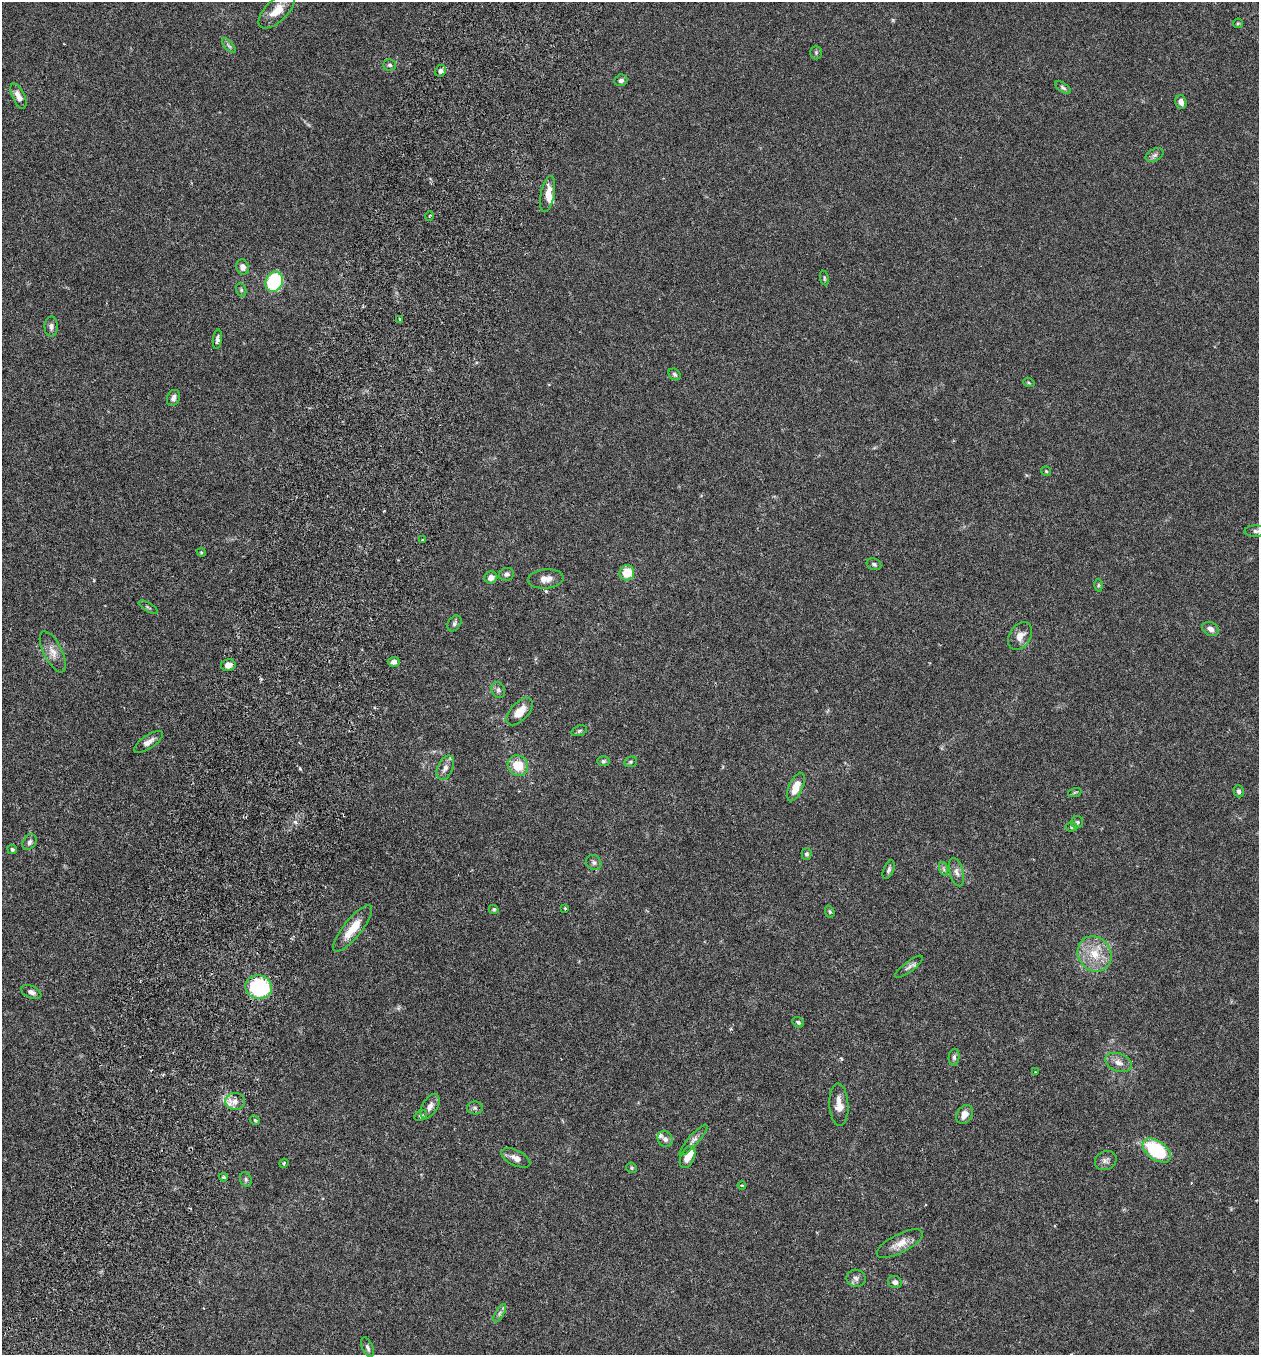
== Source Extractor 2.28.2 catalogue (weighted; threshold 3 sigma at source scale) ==
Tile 7 of 4 x 4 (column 3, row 2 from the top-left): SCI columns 2708-3964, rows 2734-4086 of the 5543 x 5465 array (HDU 1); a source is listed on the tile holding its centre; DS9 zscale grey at full resolution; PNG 1261 x 1357 px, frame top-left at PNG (2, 2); each listed source drawn as its Kron ellipse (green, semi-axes under 4 px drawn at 4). Shown black and unused: <1% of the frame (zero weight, under 3 of 6 exposures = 3% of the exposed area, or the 3 px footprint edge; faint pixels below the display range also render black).
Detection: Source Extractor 2.28.2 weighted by HDU 2 'WHT'; one run over the whole footprint, this tile lists its part. Background 0.0173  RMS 0.0019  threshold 0.00795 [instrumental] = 3 sigma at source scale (4.09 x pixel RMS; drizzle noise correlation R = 1.36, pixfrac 0.8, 0.05/0.05 arcsec/px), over >= 5 px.
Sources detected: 99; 1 cosmic-ray / hot-pixel residue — neither listed nor drawn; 3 inside a brighter listed object's ellipse — not listed separately; the other 95 listed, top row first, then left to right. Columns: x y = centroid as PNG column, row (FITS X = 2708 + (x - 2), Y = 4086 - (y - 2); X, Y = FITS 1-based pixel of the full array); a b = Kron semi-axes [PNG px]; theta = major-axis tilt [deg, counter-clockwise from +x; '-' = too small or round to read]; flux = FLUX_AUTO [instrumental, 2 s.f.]
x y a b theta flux
277 11 23 11 44 3
1238 23 5 5 - 0.21
229 46 9 4 -48 0.42
816 53 7 5 -90 0.32
390 65 6 5 - 0.41
441 71 6 5 - 0.51
621 80 6 5 - 0.49
1063 88 9 4 -37 0.38
18 96 13 6 -65 1.5
1181 102 7 5 -72 0.9
1155 155 9 6 27 0.59
548 194 18 7 78 2.1
429 216 4 3 - 0.17
243 267 7 6 - 1
824 278 7 3 -80 0.25
274 282 10 8 64 16
241 290 7 5 -70 0.3
400 319 4 3 - 0.18
51 326 10 6 90 0.69
217 339 10 4 83 0.51
675 374 7 5 -45 0.39
1029 383 6 3 -19 0.2
173 398 8 6 67 0.79
1046 471 5 4 - 0.23
1256 531 11 5 1 0.54
423 540 2 2 - 0.21
201 552 5 3 - 0.17
874 564 7 5 -21 0.44
627 573 8 7 - 3.2
506 574 7 6 - 0.53
491 578 6 6 - 1
546 579 18 9 6 1.5
1098 585 6 4 89 0.23
148 607 11 3 -31 0.26
454 623 9 6 53 0.46
1210 629 9 6 -28 0.83
1020 636 15 10 57 1.6
53 652 22 9 -63 1.7
394 662 6 5 - 0.65
228 665 7 6 - 1.1
498 690 8 6 -66 0.53
520 712 17 8 47 2.7
579 731 8 5 20 0.33
148 742 17 6 33 1
603 761 6 5 - 0.31
631 762 6 5 - 0.29
518 766 11 9 -44 3.6
445 768 13 7 67 1
796 787 15 7 66 2.4
1239 791 6 5 - 0.42
1075 792 7 4 19 0.27
1077 822 6 6 - 0.35
1072 827 6 4 2 0.26
29 842 8 6 58 0.56
12 849 5 4 - 0.34
807 854 6 5 - 0.36
594 863 8 7 - 0.5
944 869 7 4 -71 0.36
889 870 10 5 67 0.45
956 872 14 7 -74 0.89
565 908 3 3 - 0.2
494 909 5 4 - 0.24
830 912 6 4 -70 0.24
353 928 29 9 52 3.8
1095 954 18 16 -56 4.3
909 967 17 5 37 0.71
259 987 13 11 -8 15
31 992 11 6 -23 0.68
798 1022 6 4 -30 0.36
954 1057 8 5 84 0.46
1118 1062 14 9 -20 1.3
1035 1072 3 2 - 0.13
235 1101 10 8 -1 1.2
839 1105 21 9 -87 2.1
430 1106 13 7 60 1.1
475 1108 8 6 -1 0.39
964 1114 10 7 61 1.5
421 1116 7 5 28 0.34
255 1120 5 4 - 0.23
665 1139 8 7 - 0.67
693 1140 20 5 49 0.85
1157 1150 16 9 -36 14
687 1157 11 7 66 1.7
516 1158 16 7 -26 1.1
1106 1160 11 9 26 0.75
284 1163 5 3 - 0.19
631 1168 5 5 - 0.26
223 1177 4 3 - 0.35
246 1179 7 5 -70 0.38
742 1185 4 3 - 0.16
900 1244 25 9 27 2.1
856 1278 9 8 - 0.73
895 1282 7 6 - 0.67
500 1313 10 4 60 0.47
368 1347 10 5 -67 0.51
Isophote crosses this tile's border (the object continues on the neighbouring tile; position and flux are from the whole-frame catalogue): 1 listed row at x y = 1256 531